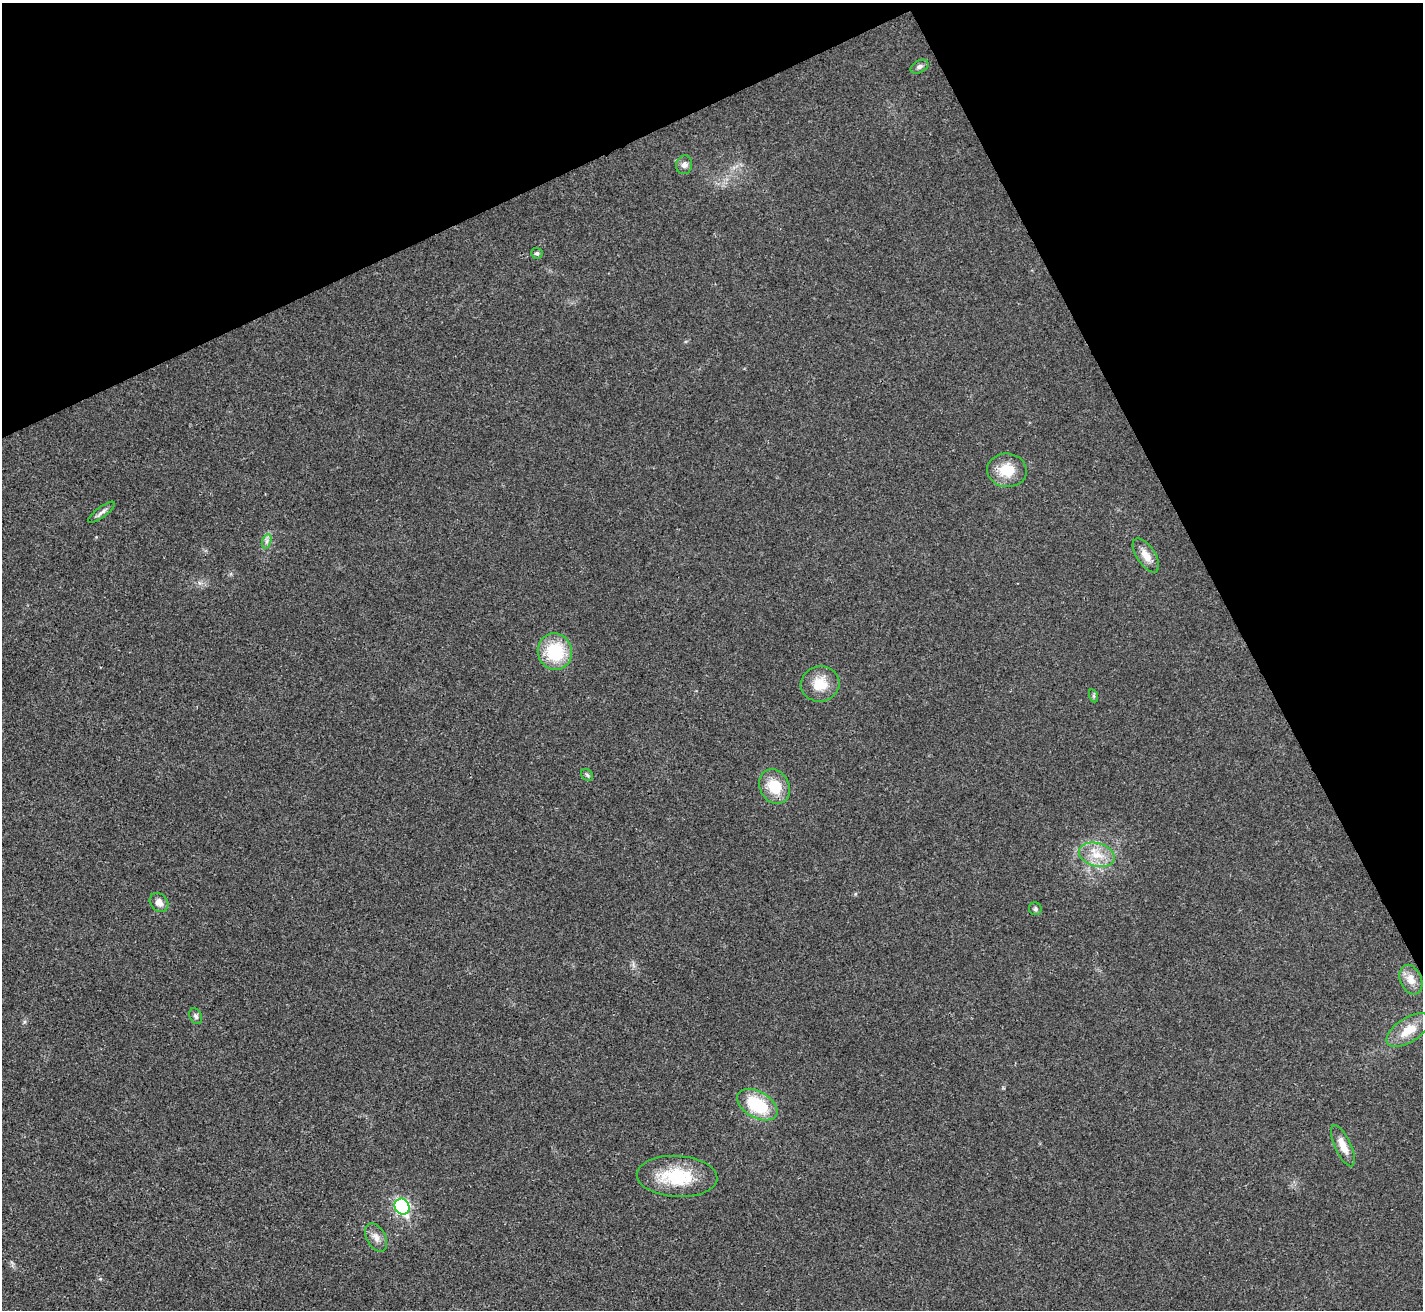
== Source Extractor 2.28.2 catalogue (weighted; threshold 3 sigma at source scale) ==
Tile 3 of 4 x 4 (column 3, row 1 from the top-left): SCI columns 2847-4267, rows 4214-5521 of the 5689 x 5677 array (HDU 1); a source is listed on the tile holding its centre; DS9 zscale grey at full resolution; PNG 1425 x 1312 px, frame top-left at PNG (2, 3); each listed source drawn as its Kron ellipse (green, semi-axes under 4 px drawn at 4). Shown black and unused: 24% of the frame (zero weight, under 3 of 4 exposures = <1% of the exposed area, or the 3 px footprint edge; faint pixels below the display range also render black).
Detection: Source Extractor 2.28.2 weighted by HDU 2 'WHT'; one run over the whole footprint, this tile lists its part. Background 0.0208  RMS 0.0055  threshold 0.0248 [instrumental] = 3 sigma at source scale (4.5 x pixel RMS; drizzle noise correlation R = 1.50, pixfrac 1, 0.05/0.05 arcsec/px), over >= 5 px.
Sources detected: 23; all 23 listed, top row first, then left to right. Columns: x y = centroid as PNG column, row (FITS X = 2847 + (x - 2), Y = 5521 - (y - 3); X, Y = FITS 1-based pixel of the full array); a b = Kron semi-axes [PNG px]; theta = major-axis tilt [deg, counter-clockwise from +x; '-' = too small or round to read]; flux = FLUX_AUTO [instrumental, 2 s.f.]
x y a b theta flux
919 67 10 6 27 1.7
684 165 9 8 - 2.4
537 253 6 5 - 1
1007 470 20 16 -4 14
102 512 16 5 36 2.2
267 541 7 4 71 1.5
1146 555 19 9 -56 6
555 652 18 17 - 27
820 684 19 17 7 12
1094 696 6 4 -71 0.86
587 775 7 5 -45 1
775 787 18 14 -62 15
1097 855 18 11 -16 9.8
159 902 10 8 -47 3.7
1035 909 6 6 - 1.1
1411 980 15 10 -67 5.6
196 1016 8 6 -63 1.4
1408 1030 25 12 33 10
757 1105 22 13 -30 29
1343 1146 22 8 -65 7.2
677 1176 40 20 -4 28
402 1207 8 7 - 99
376 1237 15 9 -61 3.9